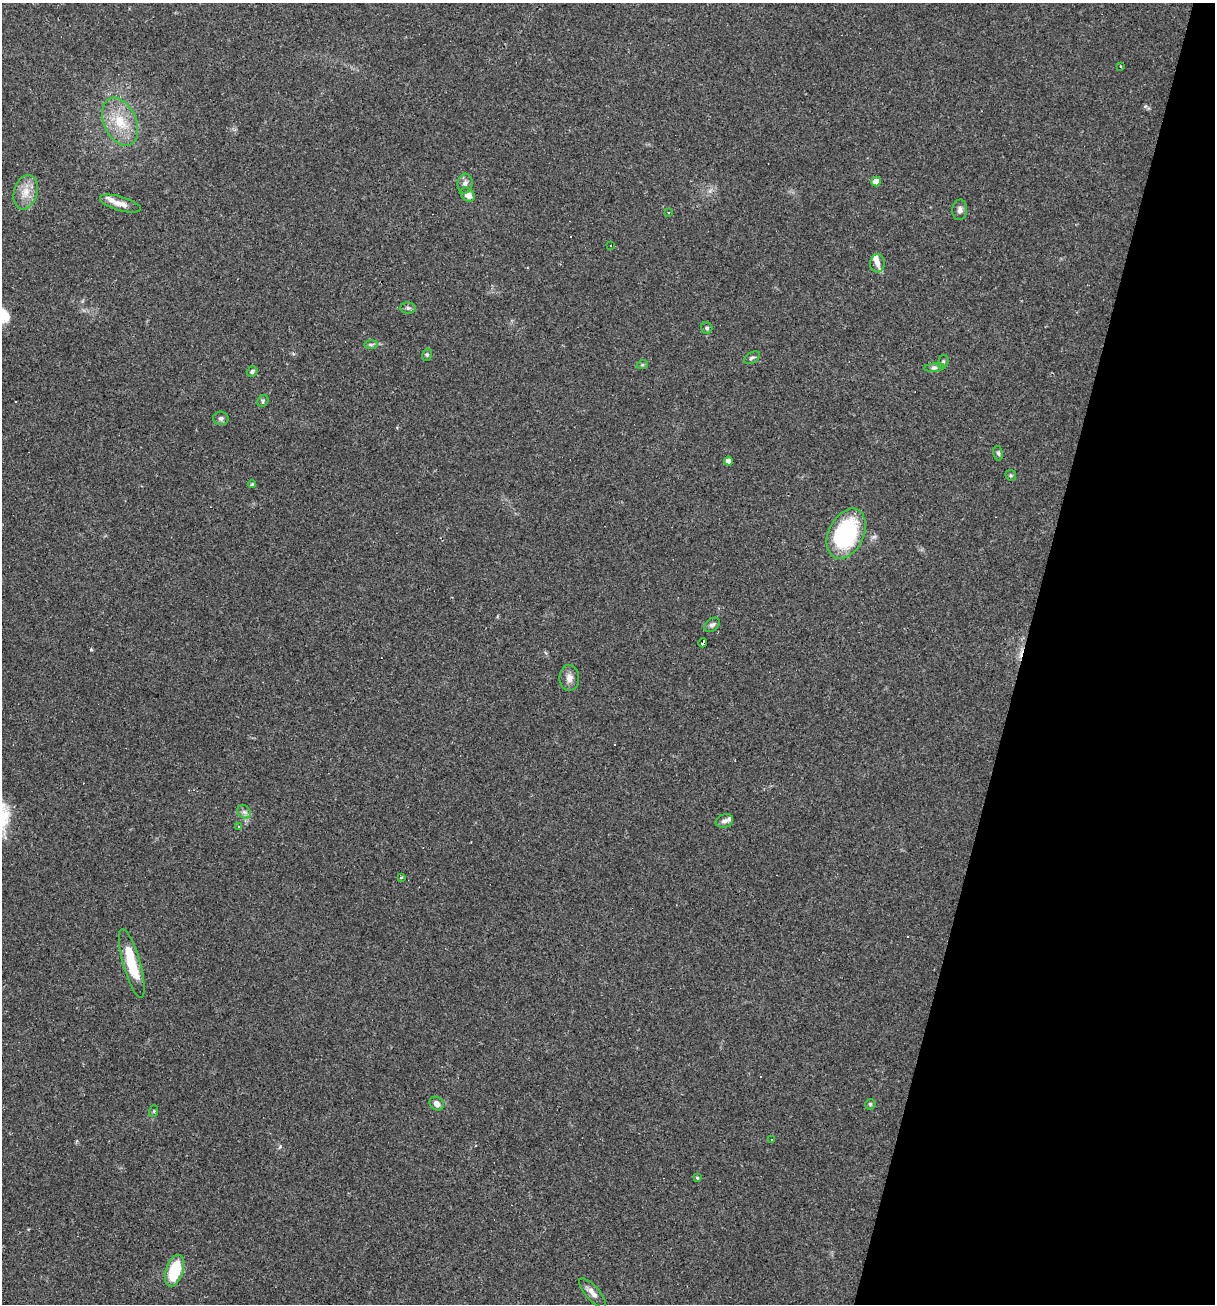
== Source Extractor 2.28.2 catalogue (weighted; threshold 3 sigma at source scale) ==
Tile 8 of 4 x 4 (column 4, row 2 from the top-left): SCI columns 3890-5102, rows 2605-3906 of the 5227 x 5208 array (HDU 1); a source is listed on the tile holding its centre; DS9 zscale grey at full resolution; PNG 1217 x 1306 px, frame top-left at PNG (2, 3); each listed source drawn as its Kron ellipse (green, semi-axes under 4 px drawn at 4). Shown black and unused: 16% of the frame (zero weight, under 2 of 3 exposures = <1% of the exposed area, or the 3 px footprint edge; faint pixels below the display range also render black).
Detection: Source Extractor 2.28.2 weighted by HDU 2 'WHT'; one run over the whole footprint, this tile lists its part. Background 0.0665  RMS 0.0055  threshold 0.0247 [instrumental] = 3 sigma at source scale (4.5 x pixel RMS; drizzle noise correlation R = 1.50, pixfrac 1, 0.05/0.05 arcsec/px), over >= 5 px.
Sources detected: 53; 8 cosmic-ray / hot-pixel residue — neither listed nor drawn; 3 inside a brighter listed object's ellipse — not listed separately; the other 42 listed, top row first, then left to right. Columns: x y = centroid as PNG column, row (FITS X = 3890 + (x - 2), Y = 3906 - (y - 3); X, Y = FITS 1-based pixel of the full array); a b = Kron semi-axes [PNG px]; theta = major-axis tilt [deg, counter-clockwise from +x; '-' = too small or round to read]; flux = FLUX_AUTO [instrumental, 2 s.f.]
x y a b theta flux
1121 66 3 2 - 0.46
120 122 25 16 -65 16
876 182 5 4 - 6.9
465 183 10 7 84 2.4
26 192 17 11 73 7.4
468 195 8 6 -48 3.9
120 204 21 7 -16 4.9
960 210 10 7 86 2.3
669 213 3 2 - 0.74
611 246 3 3 - 0.79
877 263 9 7 87 3.3
408 308 8 5 -1 1.3
707 328 6 5 - 1.1
371 345 7 4 0 1.1
427 355 6 5 - 0.85
752 358 9 5 28 1.3
943 362 7 5 75 1
642 365 6 4 18 0.68
934 368 10 4 5 1.4
252 372 6 5 - 1.2
263 401 6 5 - 0.98
221 418 8 6 -8 1.5
998 453 7 5 -79 1
728 461 4 4 - 4.8
1011 475 6 5 - 0.79
252 484 4 4 - 0.73
846 534 26 17 64 62
712 625 8 6 38 1.5
703 643 4 3 - 34
569 678 13 10 -87 3.6
244 812 7 6 - 1.7
724 821 9 6 21 2
238 826 3 2 - 0.93
401 877 3 3 - 0.67
132 963 36 8 -74 21
437 1104 7 6 - 2.8
870 1104 6 5 - 0.77
154 1111 6 3 72 0.63
771 1139 3 2 - 0.63
697 1178 3 3 - 1.4
174 1271 16 8 72 25
592 1293 18 7 -49 3.9